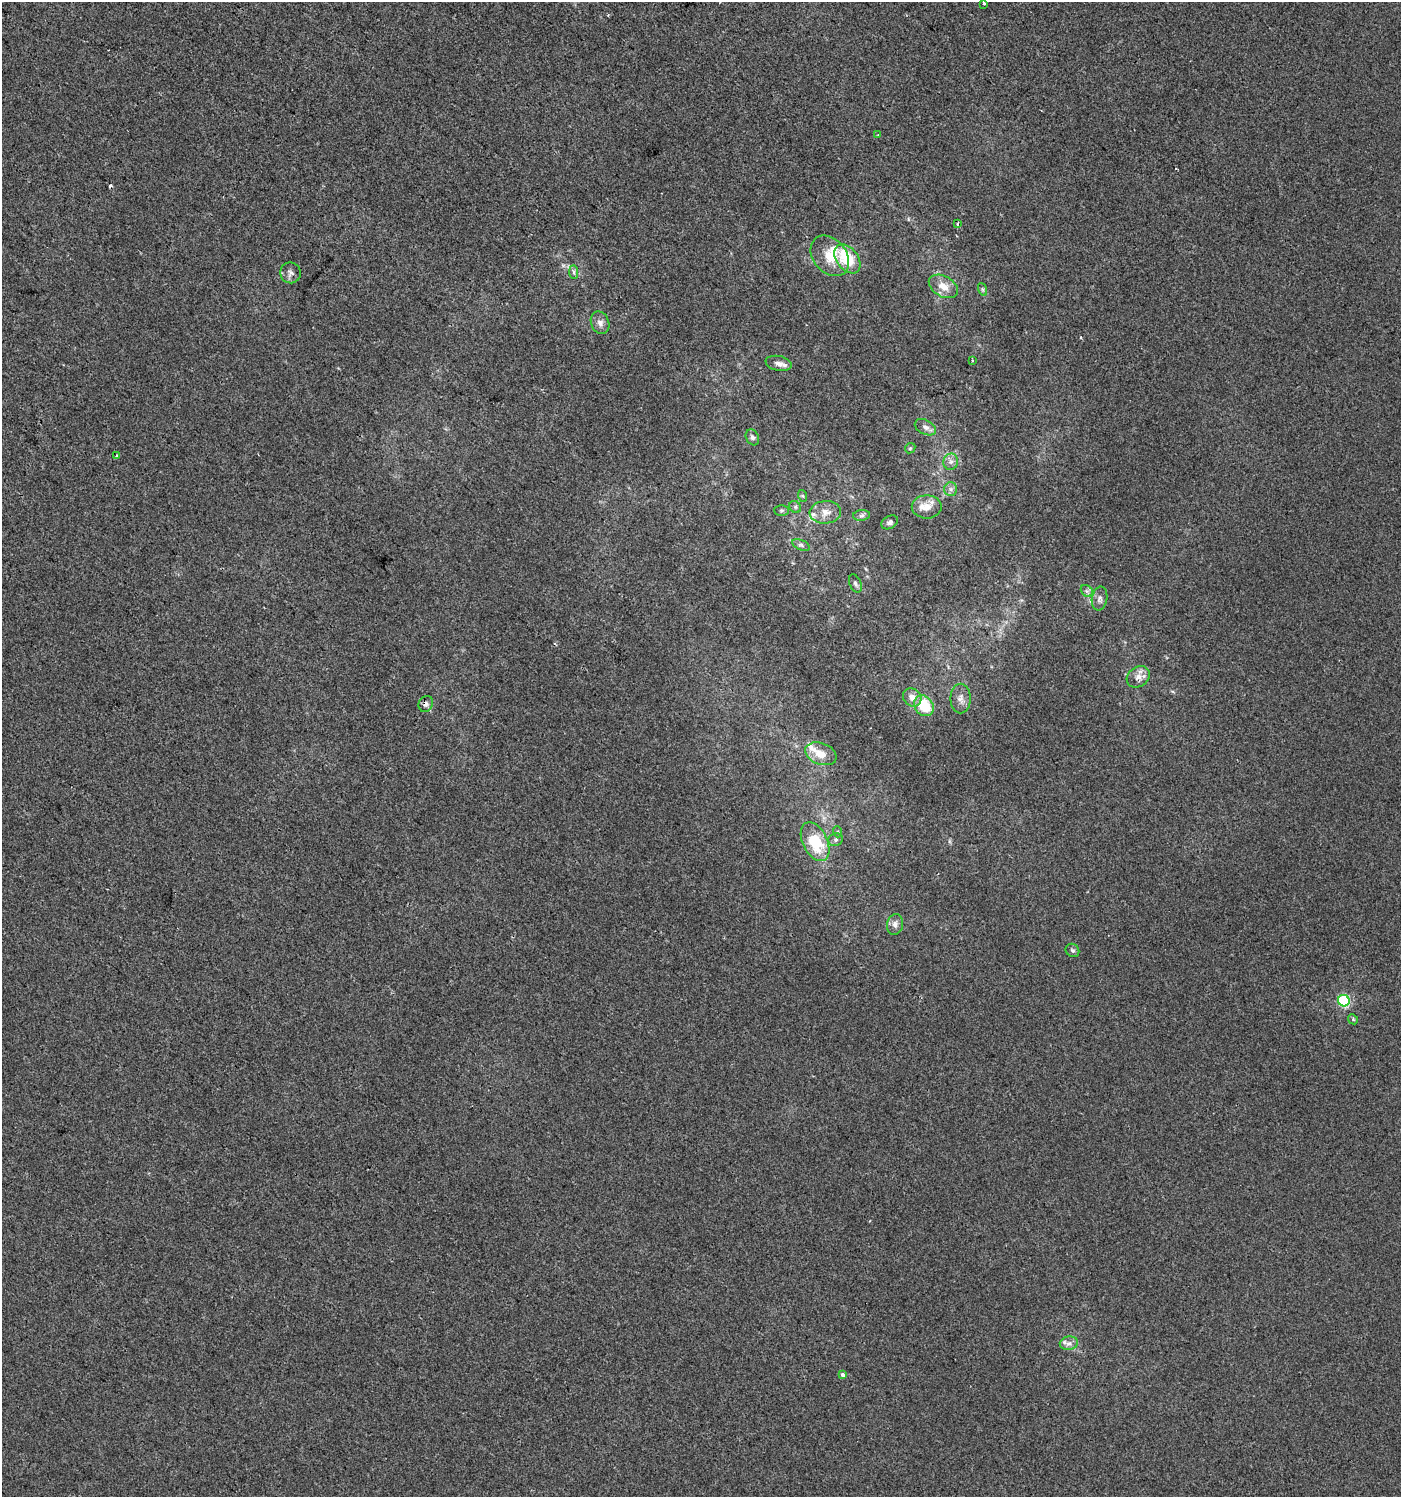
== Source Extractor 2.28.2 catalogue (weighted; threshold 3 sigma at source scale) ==
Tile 11 of 4 x 4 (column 3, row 3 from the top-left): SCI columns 3042-4440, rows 1495-2989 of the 6017 x 5983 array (HDU 1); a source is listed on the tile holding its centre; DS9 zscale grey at full resolution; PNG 1403 x 1499 px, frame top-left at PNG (2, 2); each listed source drawn as its Kron ellipse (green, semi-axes under 4 px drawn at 4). Shown black and unused: <1% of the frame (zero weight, under 2 of 3 exposures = <1% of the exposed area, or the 3 px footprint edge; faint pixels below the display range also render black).
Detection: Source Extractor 2.28.2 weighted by HDU 2 'WHT'; one run over the whole footprint, this tile lists its part. Background 3.98e-04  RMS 0.0042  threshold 0.0188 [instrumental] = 3 sigma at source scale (4.5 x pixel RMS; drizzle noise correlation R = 1.50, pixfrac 1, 0.0396/0.0396 arcsec/px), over >= 5 px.
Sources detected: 49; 2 cosmic-ray / hot-pixel residue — neither listed nor drawn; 3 inside a brighter listed object's ellipse — not listed separately; the other 44 listed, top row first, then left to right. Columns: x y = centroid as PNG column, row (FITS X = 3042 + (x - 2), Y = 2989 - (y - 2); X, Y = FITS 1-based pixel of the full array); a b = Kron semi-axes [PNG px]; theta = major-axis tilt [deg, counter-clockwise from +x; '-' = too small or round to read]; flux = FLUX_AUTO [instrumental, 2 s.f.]
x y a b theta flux
984 3 4 3 - 1.1
878 135 3 3 - 0.5
958 224 4 3 - 0.93
830 256 23 16 -50 9.1
847 259 16 10 -53 16
574 272 7 4 -89 0.96
290 273 10 10 - 1.9
943 286 16 10 -30 4.6
982 289 6 4 -71 0.66
600 323 11 9 -67 2.4
972 360 3 2 - 0.38
779 363 13 7 -12 2.6
925 427 11 7 -28 2
752 437 8 6 -62 1.2
910 448 6 4 44 0.6
117 456 3 3 - 2.2
951 462 8 7 - 1.8
951 489 7 6 - 1.4
803 496 6 4 -70 0.54
795 507 6 5 - 0.8
927 507 15 11 0 5
782 510 7 5 0 0.83
825 512 16 11 4 4.3
862 515 8 5 7 1
890 522 9 6 30 1.3
801 545 9 5 -23 1.1
855 583 9 5 -65 1.2
1087 591 7 5 -44 0.98
1100 599 12 7 79 1.9
1138 677 12 9 37 3.2
912 697 10 8 -44 3.1
960 699 15 10 -90 3
426 704 8 7 - 1.5
924 706 11 9 -54 12
821 754 16 10 -21 5.8
838 832 5 3 - 0.55
836 840 7 6 - 1.2
815 842 21 12 -64 17
895 924 10 8 79 2
1072 950 7 6 - 0.97
1344 1001 6 5 - 43
1353 1019 5 4 - 0.67
1069 1343 9 6 11 1.9
843 1375 4 3 - 2.3
Overlapping masked pixels (flux is a lower limit): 1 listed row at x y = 426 704
Isophote crosses this tile's border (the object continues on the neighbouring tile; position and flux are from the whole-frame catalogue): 1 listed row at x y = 984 3